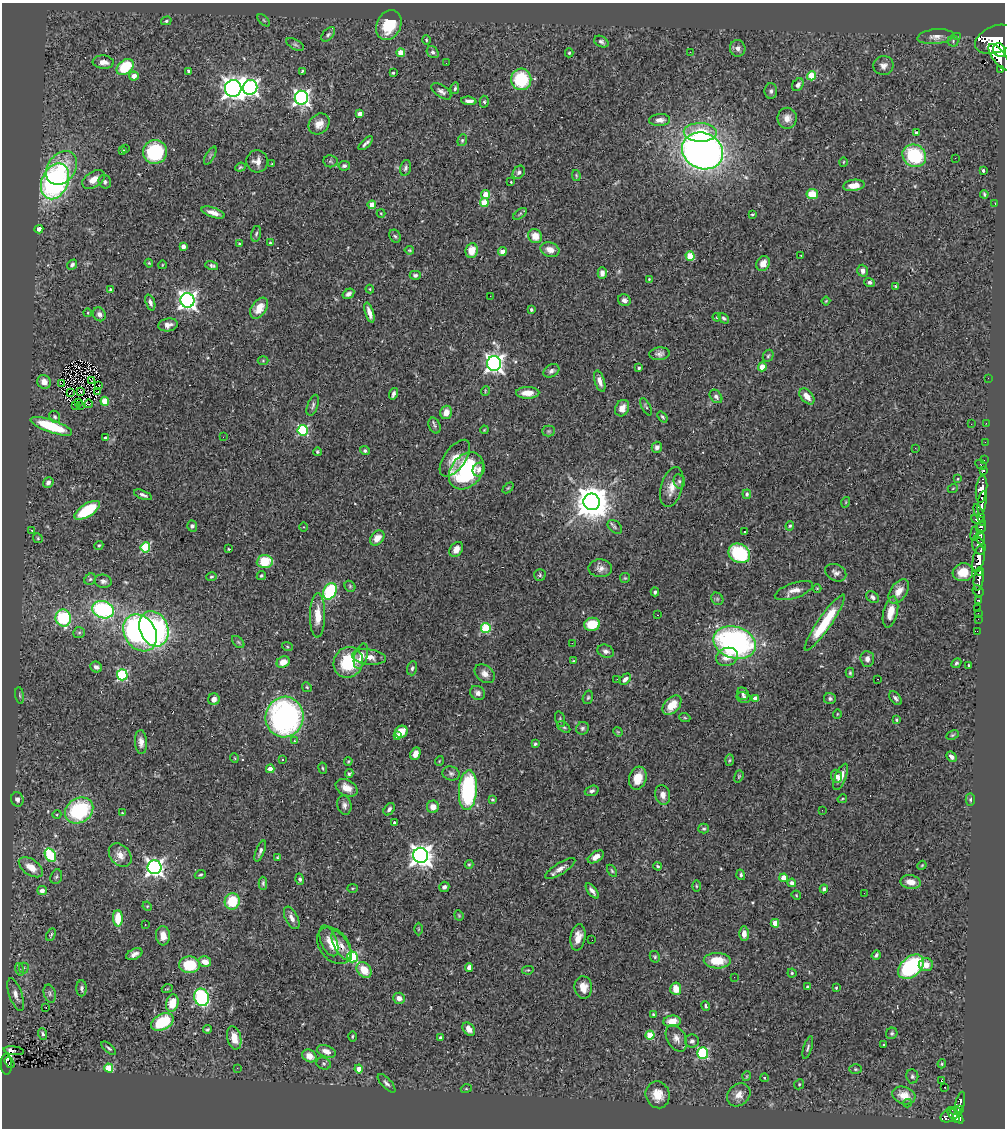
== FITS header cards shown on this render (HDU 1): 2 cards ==
NAXIS1  =                 1003
NAXIS2  =                 1126

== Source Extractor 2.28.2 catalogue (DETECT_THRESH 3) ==
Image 1003 x 1126 px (HDU 1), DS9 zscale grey, 1 PNG px = 1 image px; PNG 1007 x 1130 px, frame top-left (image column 1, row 1126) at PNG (2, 3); each listed source drawn as its Kron ellipse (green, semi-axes under 4 px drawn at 4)
Background 1.06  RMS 0.032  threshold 0.0973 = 3 sigma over >= 5 px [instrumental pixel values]
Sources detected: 440; all 440 listed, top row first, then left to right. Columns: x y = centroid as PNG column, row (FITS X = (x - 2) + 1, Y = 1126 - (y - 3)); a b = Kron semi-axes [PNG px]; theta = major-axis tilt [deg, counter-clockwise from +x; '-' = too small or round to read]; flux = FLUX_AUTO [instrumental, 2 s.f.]
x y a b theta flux
264 20 8 3 -45 2.4
166 21 5 4 - 3.5
389 25 15 12 63 76
328 34 8 5 46 5.3
957 36 2 2 - 13
935 37 18 7 5 13
995 39 21 13 22 10000
426 40 4 4 - 2.3
953 41 5 5 - 3.1
601 42 7 5 -28 5.6
295 44 9 5 -28 4.7
738 48 8 7 - 10
999 50 7 6 - 3300
433 52 6 5 - 4.9
690 52 2 2 - 5.2
401 53 4 4 - 50
569 53 4 4 - 2.7
999 57 16 6 -54 5200
103 62 10 6 -5 14
446 63 2 2 - 3.1
883 66 10 9 - 12
125 67 9 6 40 91
1001 69 3 3 - 110
189 71 4 3 - 4.3
302 71 4 3 - 3
393 73 3 3 - 3.4
134 76 5 4 - 18
812 76 4 4 - 75
521 79 11 10 - 110
798 85 7 5 54 8.6
250 87 7 7 - 760
233 88 8 8 - 1400
455 88 6 4 78 3.9
441 91 11 6 -35 7.6
771 91 8 6 90 5.8
301 98 7 6 - 700
469 101 7 4 -5 9.7
484 102 6 4 -88 3.1
360 114 4 4 - 14
787 118 10 9 - 18
660 120 10 6 3 14
319 124 11 9 42 19
700 132 16 9 -2 68
917 133 4 3 - 8.5
462 140 6 4 69 3.6
366 143 9 3 42 6.2
126 148 3 3 - 3.1
123 151 4 3 - 6.1
702 151 21 18 -25 1600
155 152 12 12 - 160
210 156 10 3 61 3.5
914 156 12 10 -34 150
955 158 2 2 - 16
257 161 11 10 - 17
330 161 7 6 - 4.4
843 162 4 3 - 1.9
272 164 3 2 - 1.7
344 166 6 5 - 4.4
240 167 5 4 - 2.8
61 168 18 13 54 65
406 168 8 5 76 5.8
983 171 3 3 - 3.5
519 172 7 5 56 6.2
576 175 5 4 - 2.4
94 180 12 7 31 20
55 181 19 13 66 500
105 182 7 6 - 5.7
511 182 3 2 - 1.4
854 185 11 5 8 24
486 194 4 4 - 30
812 194 6 5 - 49
984 194 4 3 - 3.3
484 202 4 4 - 55
995 203 3 2 - 3.8
372 205 4 4 - 34
213 212 12 5 -18 16
381 213 4 4 - 2
520 214 8 4 37 3.7
752 214 3 2 - 2.3
39 229 4 4 - 16
256 234 8 5 78 4.1
395 236 7 5 -58 4.4
535 236 7 6 - 28
270 243 3 3 - 3
239 244 3 3 - 2
183 246 4 4 - 13
409 250 5 4 - 2.3
550 250 10 7 -20 19
472 251 7 6 - 30
502 252 4 4 - 37
801 255 2 2 - 1.3
690 256 5 4 - 61
149 263 4 3 - 2.2
763 263 8 6 61 18
72 265 6 4 49 5.8
162 265 4 2 - 1.4
212 266 6 4 -16 5.1
862 271 6 5 - 9.1
602 273 6 4 -89 11
415 275 5 4 - 4.5
649 279 4 3 - 1.9
870 282 5 4 - 5.2
896 286 4 3 - 3
370 289 4 4 - 2.3
110 290 3 3 - 4.4
348 294 6 4 32 6.9
490 296 2 2 - 8.7
187 300 7 7 - 970
624 300 6 6 - 8.5
826 301 4 3 - 1.8
150 303 8 4 -70 7.6
259 308 11 7 56 29
531 309 3 3 - 3.4
88 313 4 3 - 1.7
369 313 10 4 -72 14
99 314 7 6 - 9.1
717 317 4 3 - 2
724 318 6 4 -47 4
168 325 10 6 9 11
659 354 10 6 5 8.3
768 356 6 5 - 3.8
263 361 5 3 - 2.1
494 364 7 7 - 940
762 367 4 4 - 26
639 368 4 3 - 3.3
551 371 8 6 31 7.1
988 378 2 2 - 17
91 381 4 2 - 1
600 381 11 5 -73 14
44 382 7 6 - 18
61 383 2 2 - 470
99 386 3 2 - 2.9
81 391 3 2 - 2.5
485 391 5 3 - 1.8
98 392 3 2 - 2.7
70 393 3 2 - 2.2
528 393 12 6 0 26
393 394 6 3 74 6.1
716 396 7 5 -50 6.9
807 396 9 5 -48 19
105 401 4 4 - 70
79 403 3 2 - 0.48
89 404 4 2 - 3.9
76 405 3 2 - 2.4
80 405 2 2 - 1.5
313 405 11 5 70 6.3
646 407 9 3 -63 3.1
622 408 8 6 62 17
446 412 7 6 - 19
55 417 6 5 - 4.5
662 417 6 3 -52 3.2
986 423 2 2 - 11
971 424 2 2 - 2.4
51 426 22 6 -19 110
435 426 8 5 -65 5
303 430 5 5 - 210
484 430 4 3 - 1.9
549 431 6 5 - 3.5
223 437 2 2 - 4.9
105 438 3 3 - 3.9
985 442 2 2 - 18
657 447 5 5 - 6.7
915 448 3 2 - 3.7
365 451 5 4 - 4.3
317 452 4 4 - 3.2
455 458 21 10 54 30
984 460 2 2 - 20
981 465 6 3 -27 130
479 469 7 6 - 10
466 471 20 15 52 220
983 471 4 3 - 97
958 479 3 3 - 1.7
679 481 7 5 -75 4.7
48 483 6 5 - 8.1
672 487 20 10 74 25
508 488 6 4 44 2.7
953 488 5 3 - 1.7
981 489 14 5 84 2500
747 494 5 4 - 3.7
143 495 9 4 -22 6.5
592 502 8 8 - 5200
846 502 5 3 - 1.7
982 503 12 4 83 2200
87 510 14 6 33 100
979 514 10 4 -64 880
978 520 8 4 -23 1000
192 526 5 5 - 6.3
790 526 5 4 - 3.2
304 527 5 3 - 1.9
615 527 8 5 -41 4.8
981 527 7 4 74 850
32 530 2 2 - 1.3
744 532 3 3 - 4.9
975 534 7 4 83 360
980 537 7 4 -83 750
38 538 5 4 - 2.7
377 538 8 6 48 21
99 545 5 4 - 3.1
979 545 9 6 -66 2000
145 547 5 4 - 130
228 549 3 2 - 2.8
456 549 8 6 54 15
739 553 11 9 -31 140
979 559 13 5 77 4100
265 562 8 6 5 80
600 568 12 9 -2 12
980 571 4 3 - 750
963 572 10 9 - 33
836 573 11 8 -26 9.2
540 575 6 5 - 3.9
261 576 5 4 - 3.5
211 577 5 4 - 2.9
625 578 5 5 - 2.5
90 579 6 5 - 4.7
979 579 11 5 82 2100
103 581 9 6 -7 8.2
350 586 6 5 - 3.5
817 588 4 3 - 1.8
330 591 9 6 64 170
794 591 20 7 19 18
899 591 14 8 54 22
978 591 6 5 - 500
655 592 4 4 - 4.8
873 597 7 5 -39 5.8
717 599 7 5 -47 3.8
978 600 4 3 - 210
978 609 3 3 - 60
103 610 11 8 -18 280
890 612 15 7 77 29
978 614 3 2 - 24
318 615 22 7 89 32
657 615 3 2 - 2.3
63 618 8 7 - 170
978 619 2 2 - 15
825 623 33 6 55 95
592 624 8 6 11 51
486 628 5 5 - 150
154 629 18 14 -68 390
977 631 2 2 - 11
79 633 6 5 - 4
140 633 19 15 -56 470
238 642 7 4 -44 4
735 642 22 15 -17 540
572 643 2 2 - 460
287 646 5 3 - 2.3
606 651 8 6 -21 7.8
361 656 13 6 74 18
369 657 17 7 -7 20
727 657 11 9 21 24
867 659 8 6 -87 10
573 661 3 3 - 1.7
283 662 7 5 33 19
348 662 16 14 57 110
956 663 5 4 - 3.9
969 665 3 3 - 3.9
96 667 6 5 - 9.2
412 668 7 5 74 5
850 673 5 4 - 3.1
485 674 11 8 -39 13
122 675 5 5 - 220
617 679 2 2 - 4.5
625 679 6 4 46 8.6
877 679 3 2 - 4.6
307 687 5 4 - 2.9
478 693 8 6 -37 8.6
743 694 6 5 - 5.2
20 695 8 4 -81 3.5
588 697 7 5 73 3.7
744 697 7 5 -15 5.9
755 698 4 4 - 17
895 698 8 5 -53 6.2
214 699 6 5 - 11
830 699 6 5 - 5
672 705 11 7 48 37
837 714 5 3 - 1.7
285 717 20 19 - 540
685 718 6 3 -19 2.4
560 719 8 4 -75 3.6
897 720 4 4 - 3
564 727 7 4 -36 4.2
582 728 6 6 - 4.7
401 732 7 6 - 30
618 732 5 4 - 2.2
397 735 4 4 - 15
952 735 6 4 27 3.1
295 741 3 3 - 5.1
141 742 12 6 -86 14
535 744 3 3 - 3.5
415 754 6 5 - 18
952 757 6 4 -42 8
234 758 5 3 - 1.7
282 759 3 2 - 2
729 760 6 4 88 3.1
348 761 4 3 - 2.4
439 761 5 3 - 1.6
323 768 5 3 - 2.2
270 769 4 4 - 31
451 773 8 7 - 6
349 774 4 4 - 3.6
739 776 6 4 71 2.5
836 776 6 5 - 18
841 777 14 5 68 20
638 778 12 8 73 28
347 788 12 7 -29 20
468 790 20 9 86 250
592 791 7 5 19 5.4
663 795 10 7 -77 14
17 799 7 6 - 7.7
842 799 5 3 - 2.1
970 799 6 4 88 3.5
492 800 4 3 - 2.8
344 805 10 7 -77 8.2
433 807 6 6 - 16
389 809 7 5 52 6.4
79 810 15 12 33 190
822 810 2 2 - 4.5
122 813 4 3 - 2.5
57 814 4 3 - 2
394 823 3 2 - 2.5
704 829 5 5 - 3.5
260 851 11 4 68 6.3
50 855 7 5 -60 170
120 855 13 10 -49 19
421 855 7 7 - 1700
596 857 9 5 32 16
277 858 4 3 - 3.2
469 864 4 4 - 2.4
922 865 5 3 - 2
658 866 4 3 - 3.3
31 867 13 7 -34 34
154 867 7 7 - 920
560 868 17 5 32 14
612 871 7 4 -59 2.9
200 875 5 3 - 3.2
741 875 5 4 - 4.3
56 877 7 5 72 5.1
784 878 4 4 - 42
300 879 6 4 -72 4.5
911 882 10 7 -11 21
263 883 6 4 -89 4
792 883 4 4 - 10
696 886 5 3 - 2.3
444 887 5 5 - 7.5
352 888 5 3 - 2.2
824 889 4 4 - 5.3
42 891 4 4 - 15
592 891 9 4 -51 7.9
864 893 2 2 - 1.7
796 895 5 4 - 2.2
232 901 8 7 - 70
147 906 5 4 - 2.2
459 915 5 4 - 2.3
118 918 8 5 -90 49
292 918 12 6 -63 14
775 923 4 4 - 36
145 924 2 2 - 1.8
418 929 6 4 90 2.7
744 934 7 5 89 14
51 935 6 3 65 2.9
163 936 9 7 -84 20
578 937 13 7 81 21
592 940 2 2 - 3.5
329 941 16 8 -69 18
334 946 21 14 -51 40
342 946 16 7 -60 18
134 954 8 5 25 11
876 955 5 3 - 4.9
352 957 5 5 - 200
655 957 6 5 - 3.4
717 961 13 7 -1 52
205 962 6 5 - 22
190 965 10 8 -1 88
926 965 7 6 - 22
469 967 4 3 - 22
911 967 15 9 40 270
24 968 5 5 - 3.5
19 969 6 4 -71 4.2
364 970 9 6 -50 35
528 970 6 4 10 2.5
792 973 4 4 - 2.7
734 977 2 2 - 1.7
583 987 11 8 -82 23
807 987 4 3 - 4.5
81 988 8 5 90 5.8
836 988 3 3 - 2.4
167 989 5 3 - 1.9
676 989 6 5 - 29
50 994 9 6 -74 7
16 995 17 6 -71 14
202 997 9 7 -72 230
399 998 6 5 - 15
172 1003 9 6 73 44
706 1006 5 3 - 3.7
46 1008 2 2 - 3.4
653 1015 3 3 - 3
672 1021 8 6 6 28
162 1022 12 7 28 110
207 1029 4 3 - 2.9
469 1029 7 5 -49 16
892 1033 6 5 - 4.1
43 1034 6 4 -71 4.3
650 1035 4 4 - 68
352 1036 5 2 - 2.2
234 1038 12 7 -77 26
441 1038 3 3 - 5.2
676 1038 14 9 -61 15
692 1041 7 6 - 6.3
884 1044 3 2 - 2.6
109 1048 9 4 -40 4.4
808 1048 11 4 73 5.2
14 1051 10 3 -8 1.4
326 1051 10 6 -21 16
703 1053 5 5 - 220
309 1056 7 6 - 23
9 1063 6 2 -56 37
324 1063 7 5 -19 4.6
6 1064 10 5 -87 190
942 1064 4 3 - 2.7
109 1068 4 4 - 96
237 1068 2 2 - 5.4
359 1069 4 4 - 42
855 1069 6 4 -1 3.1
747 1076 5 3 - 1.9
912 1076 7 6 - 5.1
764 1078 4 4 - 2.8
941 1080 3 3 - 32
386 1083 12 5 -47 6.5
799 1084 5 4 - 2.8
945 1087 2 2 - 1.2
466 1089 5 3 - 2.2
658 1095 13 12 - 31
739 1095 13 10 42 19
904 1095 12 8 -18 35
907 1103 4 4 - 3.2
960 1103 12 4 76 330
959 1109 4 3 - 220
955 1111 5 3 - 130
954 1115 9 3 -54 560
949 1116 9 6 21 680
958 1118 6 4 -50 670